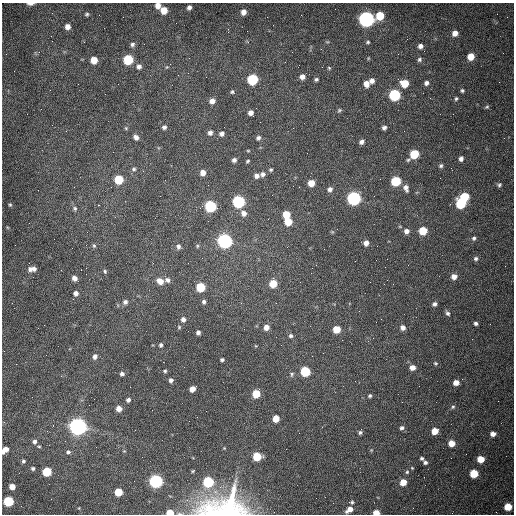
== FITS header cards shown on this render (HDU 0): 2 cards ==
NAXIS1  =                  512 /fastest changing axis
NAXIS2  =                  512 /next to fastest changing axis

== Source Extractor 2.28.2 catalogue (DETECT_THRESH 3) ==
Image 512 x 512 px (HDU 0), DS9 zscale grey, 1 PNG px = 1 image px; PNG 516 x 516 px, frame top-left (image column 1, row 512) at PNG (2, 3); no overlay
Background 1540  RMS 24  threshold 70.7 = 3 sigma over >= 5 px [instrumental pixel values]
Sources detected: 164; all 164 listed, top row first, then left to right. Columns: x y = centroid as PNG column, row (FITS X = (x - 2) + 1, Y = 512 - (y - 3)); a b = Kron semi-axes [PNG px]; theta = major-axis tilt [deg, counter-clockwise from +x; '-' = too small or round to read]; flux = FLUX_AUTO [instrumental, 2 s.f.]
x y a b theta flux
30 4 7 3 0 5.6e+03
158 5 6 5 - 9.8e+03
189 7 5 4 - 5.1e+03
164 10 6 5 - 2.2e+04
243 12 5 5 - 9.4e+03
87 14 5 4 - 2.6e+03
380 16 6 6 - 4.6e+04
366 19 7 6 - 7.2e+05
67 27 5 5 - 8.8e+03
455 33 6 6 - 1.2e+04
51 36 3 2 - 1.2e+03
368 42 5 3 - 2.2e+03
132 44 6 6 - 4.3e+03
420 46 5 5 - 6.7e+03
471 56 5 5 - 2.4e+04
419 59 6 5 - 3.6e+03
94 60 5 5 - 2.5e+04
128 60 6 6 - 9.7e+04
139 66 6 6 - 6.5e+03
167 67 5 4 - 1.9e+03
329 68 5 4 - 1.7e+03
302 77 5 5 - 7.6e+03
252 79 6 6 - 1.3e+05
316 79 4 4 - 2.9e+03
372 81 6 5 - 7.3e+03
405 83 6 6 - 3.3e+04
426 83 5 5 - 5.1e+03
366 84 7 6 - 1.2e+04
462 90 4 4 - 2.6e+03
232 92 5 4 - 2.4e+03
105 94 2 2 - 8.5e+02
394 95 6 6 - 2.0e+05
456 98 5 4 - 2.3e+03
212 101 6 6 - 8.3e+03
487 107 6 4 21 2.2e+03
339 110 6 4 48 2.5e+03
251 113 5 4 - 7.3e+03
164 127 5 5 - 4.1e+03
126 128 5 4 - 1.8e+03
293 128 2 2 - 7.3e+02
384 128 4 4 - 4.4e+03
210 133 6 5 - 5.3e+03
222 134 5 5 - 5.5e+03
136 137 6 5 - 6.7e+03
258 138 6 5 - 4.2e+03
361 142 5 4 - 5.5e+03
248 151 5 3 - 1.4e+03
414 154 7 5 45 6.1e+04
461 159 5 4 - 5.4e+03
234 160 4 4 - 4.8e+03
248 161 5 3 - 2.0e+03
441 166 5 5 - 3.1e+03
134 169 6 5 - 2.8e+03
271 170 5 5 - 2.4e+03
203 173 5 5 - 1.1e+04
263 174 6 6 - 5.0e+03
256 176 6 5 - 6.6e+03
119 179 6 6 - 6.1e+04
396 181 6 6 - 8.8e+04
311 183 5 5 - 1.9e+04
499 185 5 5 - 2.8e+03
406 188 9 6 -74 7.2e+03
330 189 6 5 - 5.2e+03
464 197 6 5 - 7.1e+04
354 198 6 6 - 4.4e+05
238 202 6 6 - 2.6e+05
461 203 6 6 - 1.2e+05
10 205 5 4 - 1.9e+03
98 205 3 2 - 2.0e+03
210 206 6 6 - 2.0e+05
75 208 6 5 - 2.9e+03
244 213 7 7 - 8.5e+03
286 214 5 5 - 2.7e+04
288 222 6 5 - 3.4e+04
406 231 6 5 - 8.1e+03
423 231 6 5 - 4.8e+04
474 238 6 5 - 3.4e+03
224 241 7 6 - 5.4e+05
366 243 5 5 - 8.7e+03
94 246 6 5 - 2.4e+03
178 246 7 6 - 4.7e+03
197 246 5 5 - 2.2e+03
202 258 2 2 - 5.9e+02
476 259 6 5 - 3.8e+03
30 269 6 6 - 5.4e+03
34 269 8 6 -23 5.7e+03
81 270 2 2 - 8.0e+02
105 271 5 4 - 2.4e+03
454 277 6 6 - 1.0e+04
74 278 6 5 - 8.1e+03
167 280 7 6 - 5.8e+03
160 281 7 6 - 1.4e+04
273 283 6 5 - 3.4e+04
200 287 6 6 - 6.8e+04
76 293 5 4 - 5.9e+03
125 302 6 6 - 4.8e+03
204 302 5 5 - 3.9e+03
276 303 3 2 - 1.3e+03
434 304 5 5 - 4.4e+03
448 313 6 5 - 3.9e+03
183 319 6 5 - 6.1e+03
381 319 2 2 - 8.3e+02
476 323 4 3 - 3.8e+03
179 327 5 5 - 1.9e+03
266 327 6 5 - 9.8e+03
403 328 6 5 - 6.4e+03
337 329 5 5 - 3.2e+04
198 332 4 4 - 4.4e+03
291 336 5 5 - 3.5e+03
161 345 5 4 - 3.2e+03
95 356 5 5 - 5.6e+03
222 360 4 3 - 3.0e+03
436 363 6 5 - 2.4e+03
412 367 5 5 - 1.1e+04
165 371 5 4 - 2.1e+03
305 371 6 6 - 1.0e+05
122 374 5 5 - 4.2e+03
292 374 6 6 - 3.3e+03
171 380 4 4 - 4.5e+03
456 383 5 5 - 1.2e+04
192 389 5 5 - 1.4e+04
256 394 5 5 - 4.4e+04
370 396 4 4 - 2.5e+03
128 400 5 4 - 4.4e+03
453 407 5 4 - 2.5e+03
119 409 5 5 - 1.3e+04
276 419 5 5 - 2.4e+04
78 426 7 7 - 1.2e+06
402 428 6 5 - 4.0e+03
435 431 5 5 - 2.4e+04
360 432 5 4 - 3.1e+03
493 434 6 5 - 8.2e+03
34 442 5 5 - 5.2e+03
451 443 5 5 - 2.0e+04
39 446 5 3 - 1.6e+03
224 448 4 4 - 1.1e+03
5 450 7 5 43 1.2e+04
371 450 4 4 - 1.4e+03
124 451 4 4 - 1.4e+03
68 452 6 5 - 3.6e+03
257 457 6 5 - 6.1e+04
422 458 5 4 - 2.9e+03
480 459 5 5 - 2.7e+04
23 461 5 5 - 2.8e+03
425 462 5 4 - 3.6e+03
33 468 5 4 - 2.9e+03
412 468 4 3 - 1.4e+03
193 471 3 3 - 1.4e+03
47 472 6 5 - 7.6e+04
407 472 6 5 - 2.6e+03
474 473 6 5 - 5.0e+04
156 481 6 6 - 4.1e+05
208 482 6 6 - 1.5e+05
403 482 6 5 - 2.1e+04
12 487 5 5 - 1.5e+04
118 492 5 5 - 4.2e+04
316 498 2 2 - 3.5e+03
8 501 6 5 - 1.1e+05
352 502 6 5 - 3.1e+03
224 506 54 28 6 2.0e+05
508 507 6 5 - 3.2e+04
349 509 8 5 36 1.3e+04
170 512 5 4 - 2.4e+04
376 513 5 4 - 1.7e+04
At the frame edge (FLAGS 8, measured only in part): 6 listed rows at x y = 30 4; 158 5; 5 450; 224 506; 170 512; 376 513